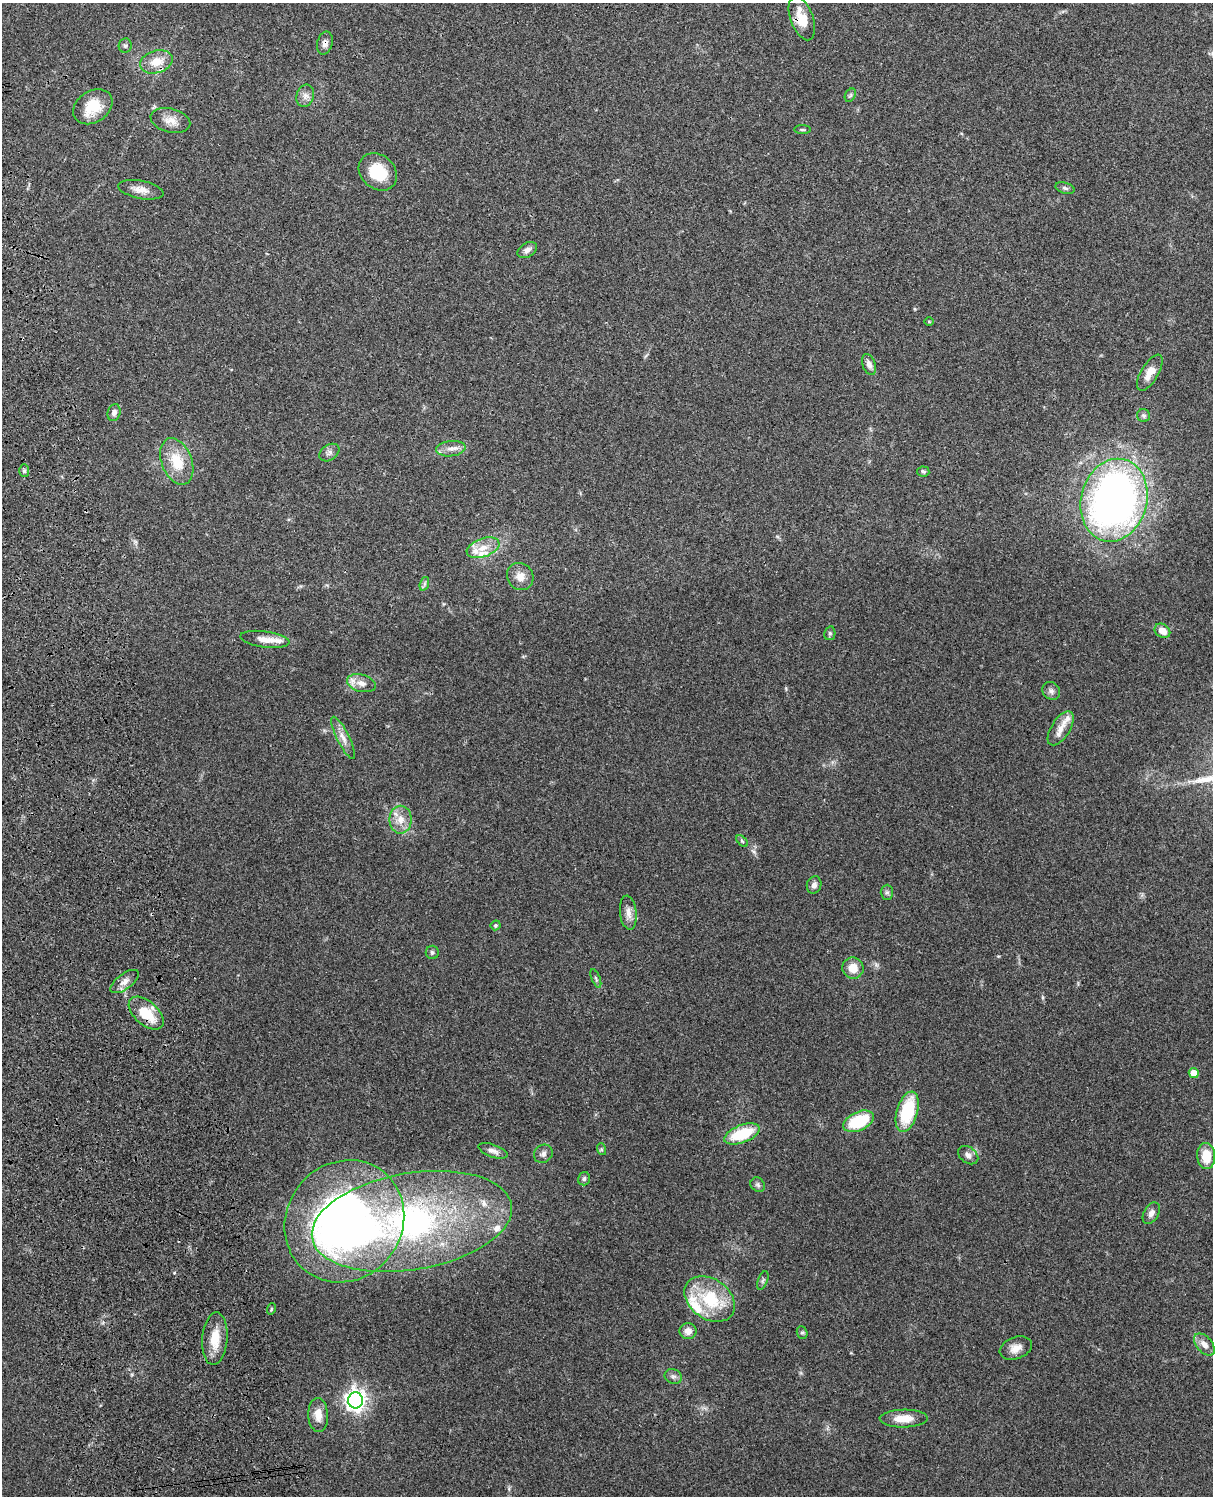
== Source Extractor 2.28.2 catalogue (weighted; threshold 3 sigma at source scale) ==
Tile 7 of 4 x 3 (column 3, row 2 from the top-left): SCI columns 2543-3753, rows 1659-3152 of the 5085 x 4924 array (HDU 1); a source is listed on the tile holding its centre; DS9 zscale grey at full resolution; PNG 1215 x 1498 px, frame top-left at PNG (2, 3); each listed source drawn as its Kron ellipse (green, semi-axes under 4 px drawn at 4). Shown black and unused: <1% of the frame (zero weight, under 3 of 4 exposures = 6% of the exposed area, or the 3 px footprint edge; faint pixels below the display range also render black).
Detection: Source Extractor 2.28.2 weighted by HDU 2 'WHT'; one run over the whole footprint, this tile lists its part. Background 0.104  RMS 0.0065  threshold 0.0294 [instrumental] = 3 sigma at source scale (4.5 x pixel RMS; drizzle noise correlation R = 1.50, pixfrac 1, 0.05/0.05 arcsec/px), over >= 5 px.
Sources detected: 81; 1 inside a brighter object's white glare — neither listed nor drawn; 9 inside a brighter listed object's ellipse — not listed separately; the other 71 listed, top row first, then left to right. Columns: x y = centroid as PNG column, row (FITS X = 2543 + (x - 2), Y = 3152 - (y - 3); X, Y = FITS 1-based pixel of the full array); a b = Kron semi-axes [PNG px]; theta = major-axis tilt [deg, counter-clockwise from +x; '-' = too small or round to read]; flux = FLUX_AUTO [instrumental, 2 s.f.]
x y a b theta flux
802 18 23 11 -70 13
325 43 11 7 74 3
125 45 7 6 - 1.4
156 62 17 11 17 11
850 95 7 5 58 1.4
305 96 11 8 73 3.6
93 107 21 15 33 17
170 120 20 12 -15 6.9
802 130 8 4 -1 0.9
378 172 21 17 -42 21
1065 188 10 5 -16 1.7
141 190 23 9 -11 6.1
527 250 10 7 31 2.7
929 321 5 3 - 0.51
869 364 11 6 -71 3.2
1150 373 20 8 59 8.1
114 413 8 6 73 3.1
1144 416 6 6 - 1.3
451 449 14 7 7 4.4
329 453 11 7 34 2.5
177 461 24 15 -69 18
24 471 6 5 - 1.5
923 471 6 5 - 1.5
1114 500 42 33 75 380
483 548 17 9 20 7.8
520 577 14 13 - 6.2
424 584 7 4 71 1.4
1162 631 8 6 -34 6.9
830 633 7 5 78 1.3
265 639 25 8 -7 6.6
361 683 15 8 -15 4.9
1051 691 9 8 - 2.4
1061 728 19 9 57 7.1
343 738 23 6 -64 5.4
400 820 14 11 90 7.7
742 841 7 4 -45 0.96
814 885 9 7 74 2.5
887 892 7 6 - 1.7
628 913 17 8 -84 5.3
496 925 5 4 - 1.2
432 952 6 6 - 1.5
853 968 11 10 - 8.6
596 978 10 3 -68 1.3
125 981 17 7 36 4.5
146 1013 21 11 -42 20
1194 1073 5 4 - 8.9
907 1112 21 10 74 33
859 1121 16 9 25 32
742 1134 18 9 21 27
601 1149 6 4 -71 0.82
493 1151 15 6 -20 3.4
543 1154 10 8 42 2.6
968 1155 11 8 -37 2.9
1206 1156 13 9 -86 12
584 1179 7 6 - 1.4
758 1185 8 6 -45 1.5
1151 1213 11 7 60 3.2
344 1221 63 58 52 330
412 1221 101 48 10 200
763 1281 10 4 69 1.4
710 1299 27 20 -36 35
271 1309 5 3 - 0.72
688 1331 8 8 - 4.6
802 1333 6 5 - 1.1
215 1339 26 12 86 13
1204 1345 13 8 -49 5.1
1016 1348 16 11 21 6
673 1376 9 7 -22 2.1
355 1400 8 7 - 400
318 1415 17 10 -87 7.1
904 1419 24 9 1 10
Overlapping masked pixels (flux is a lower limit): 3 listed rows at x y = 802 18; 325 43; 146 1013